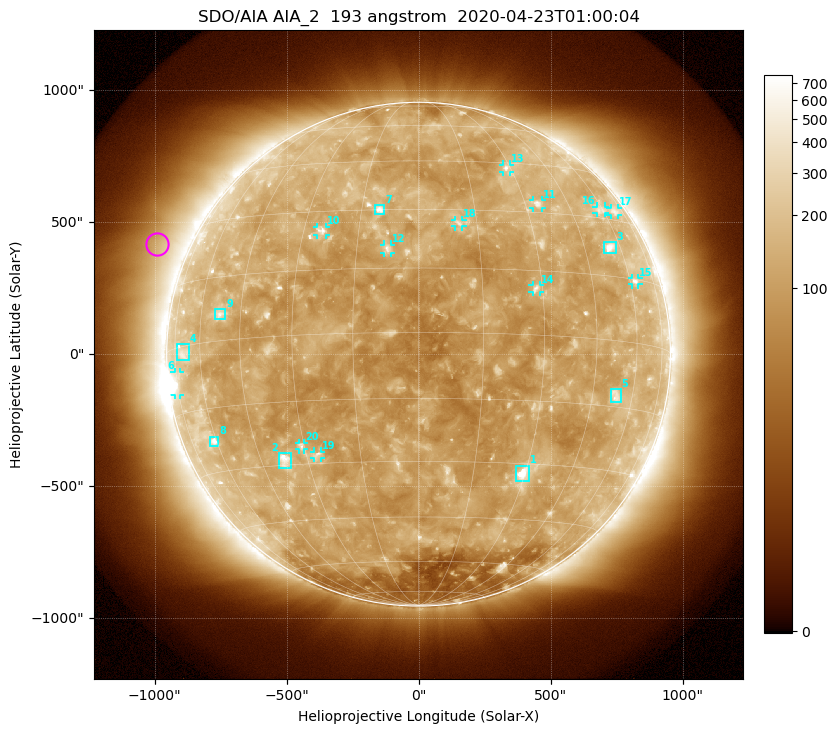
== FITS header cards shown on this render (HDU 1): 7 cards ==
TELESCOP= 'SDO/AIA'
INSTRUME= 'AIA_2'
WAVELNTH=                  193
WAVEUNIT= 'angstrom'
DATE-OBS= '2020-04-23T01:00:04.84'
CTYPE1  = 'HPLN-TAN'
CTYPE2  = 'HPLT-TAN'

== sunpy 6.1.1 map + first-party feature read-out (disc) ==
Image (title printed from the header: SDO/AIA AIA_2  193 angstrom  2020-04-23T01:00:04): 1024 x 1024 px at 2.4 arcsec/px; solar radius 954 arcsec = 398 px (full disc in frame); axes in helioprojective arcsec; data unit not stated in the header (colour bar unlabelled)
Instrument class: DISC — disc imager (sunpy class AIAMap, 193 A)
Bright regions (active regions / flare kernels): reference = the median radial profile (limb darkening/brightening removed); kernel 9 px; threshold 5 sigma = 161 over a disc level ~112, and >= 1.15x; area >= 12 px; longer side >= 10 px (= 24 arcsec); searched inside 0.97 R_sun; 26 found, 20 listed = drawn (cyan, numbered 1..; 12 of them under ~33 arcsec drawn as corner ticks so the feature stays visible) (cap 20 boxes per figure: the strongest are kept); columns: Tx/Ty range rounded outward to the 5 arcsec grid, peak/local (2 s.f.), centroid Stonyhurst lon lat
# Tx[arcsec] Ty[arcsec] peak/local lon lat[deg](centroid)
1 370..420 -485..-420 11 +29 -32
2 -530..-485 -435..-375 7.7 -37 -29
3 700..750 380..425 7 +55 +22
4 -920..-870 -25..40 2.8 -69 -1
5 730..765 -185..-130 3.7 +53 -13
6 -925..-905 -155..-65 5.3 -75 -8
7 -165..-130 530..565 5.9 -10 +30
8 -795..-755 -350..-310 4.6 -61 -23
9 -770..-730 130..170 3.8 -52 +6
10 -385..-350 450..485 4.3 -25 +25
11 435..470 555..585 4.3 +34 +32
12 -130..-105 385..415 4.5 -7 +20
13 320..345 690..720 3.5 +29 +43
14 430..460 235..265 4.3 +28 +11
15 805..835 265..290 3 +63 +15
16 675..705 535..560 2.4 +59 +32
17 725..755 525..555 2.4 +67 +33
18 140..165 485..510 3.5 +10 +26
19 -395..-370 -395..-370 3.3 -27 -28
20 -455..-435 -360..-335 3.5 -31 -26
Off-limb structures (1.02-1.3 R_sun): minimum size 162 px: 7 found; the strongest spans PA ~40..90 deg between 1.05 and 1.3 R_sun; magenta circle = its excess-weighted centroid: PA ~65 deg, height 1.13 R_sun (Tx ~-990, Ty ~415 arcsec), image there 2.1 x the reference